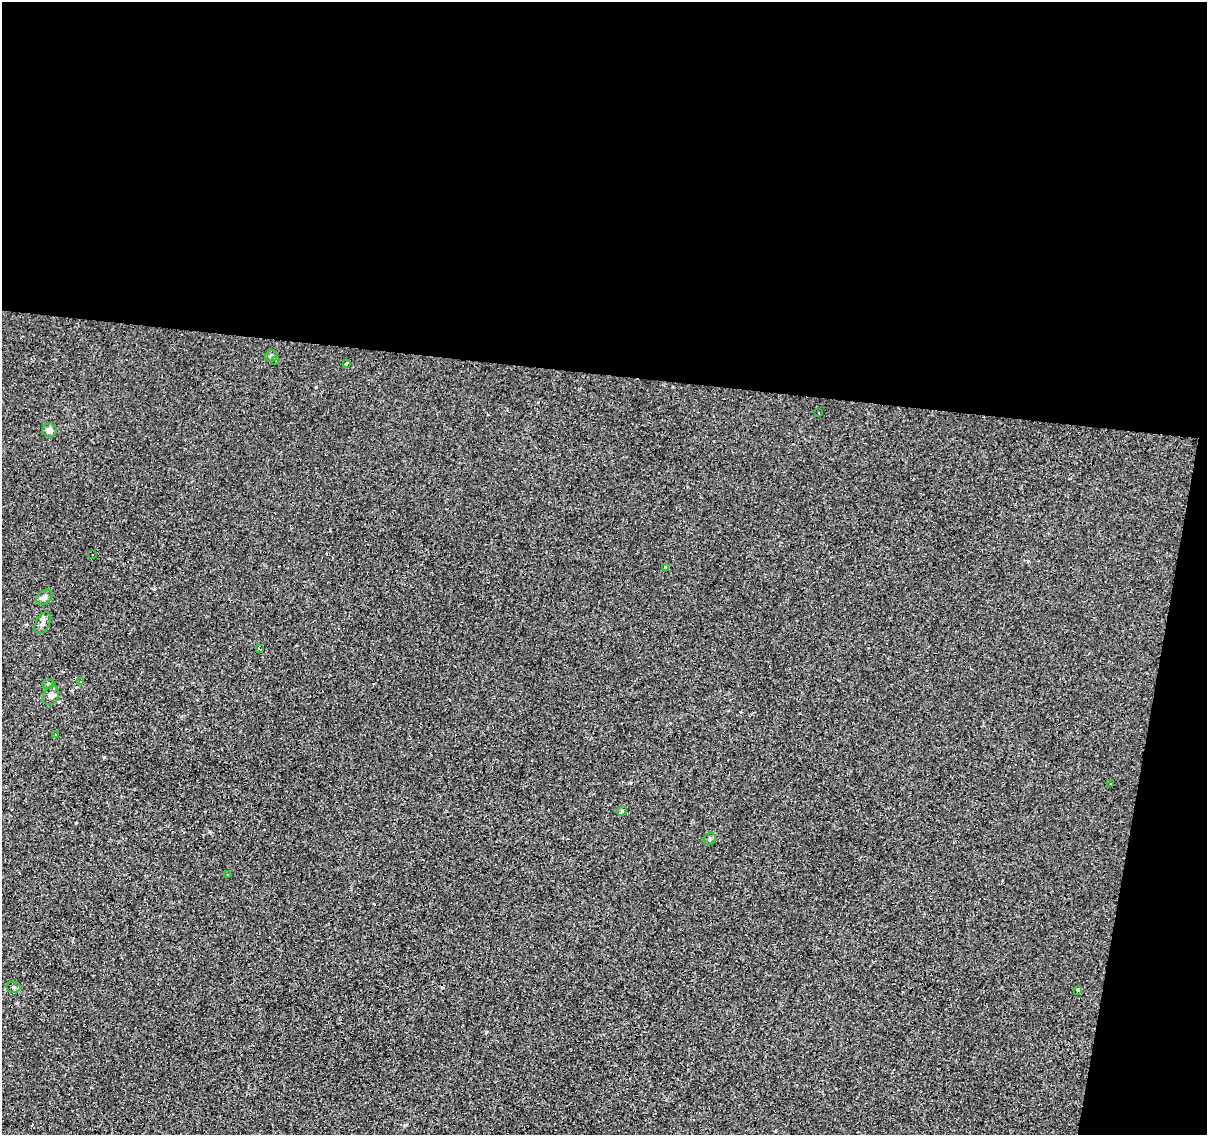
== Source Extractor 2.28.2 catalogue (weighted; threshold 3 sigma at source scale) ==
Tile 4 of 4 x 4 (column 4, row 1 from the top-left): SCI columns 3616-4820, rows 3623-4755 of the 4824 x 5035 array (HDU 1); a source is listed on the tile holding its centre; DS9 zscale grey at full resolution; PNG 1209 x 1137 px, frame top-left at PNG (2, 2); each listed source drawn as its Kron ellipse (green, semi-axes under 4 px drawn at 4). Shown black and unused: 36% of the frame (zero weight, under 3 of 4 exposures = <1% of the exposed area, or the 3 px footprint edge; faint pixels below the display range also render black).
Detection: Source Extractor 2.28.2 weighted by HDU 2 'WHT'; one run over the whole footprint, this tile lists its part. Background -0.00137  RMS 0.0033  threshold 0.015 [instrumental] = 3 sigma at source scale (4.5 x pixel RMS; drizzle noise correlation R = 1.50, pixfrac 1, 0.0396/0.0396 arcsec/px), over >= 5 px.
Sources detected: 34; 14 cosmic-ray / hot-pixel residue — neither listed nor drawn; the other 20 listed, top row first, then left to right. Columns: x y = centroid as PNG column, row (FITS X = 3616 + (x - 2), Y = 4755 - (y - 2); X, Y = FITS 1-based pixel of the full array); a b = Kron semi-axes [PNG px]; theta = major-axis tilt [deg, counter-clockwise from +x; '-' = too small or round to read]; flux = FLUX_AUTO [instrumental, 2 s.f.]
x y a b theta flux
271 356 6 5 - 1
275 360 3 3 - 0.41
346 363 4 3 - 5.2
818 412 3 2 - 0.56
50 430 7 7 - 1.9
93 554 2 2 - 0.25
665 567 4 3 - 0.3
44 597 9 6 40 1.6
43 623 12 6 62 1.6
260 649 4 2 - 1.6
80 682 3 3 - 0.28
48 684 6 5 - 0.6
51 695 10 7 63 1.6
56 735 3 3 - 0.52
1110 784 3 2 - 0.43
622 811 5 4 - 0.5
710 839 6 5 - 0.67
228 875 3 3 - 1.1
13 987 7 5 -11 0.83
1077 991 3 3 - 2.3
Unlisted compact peaks at least as high as the median listed source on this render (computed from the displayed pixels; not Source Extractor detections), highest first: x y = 486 1032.